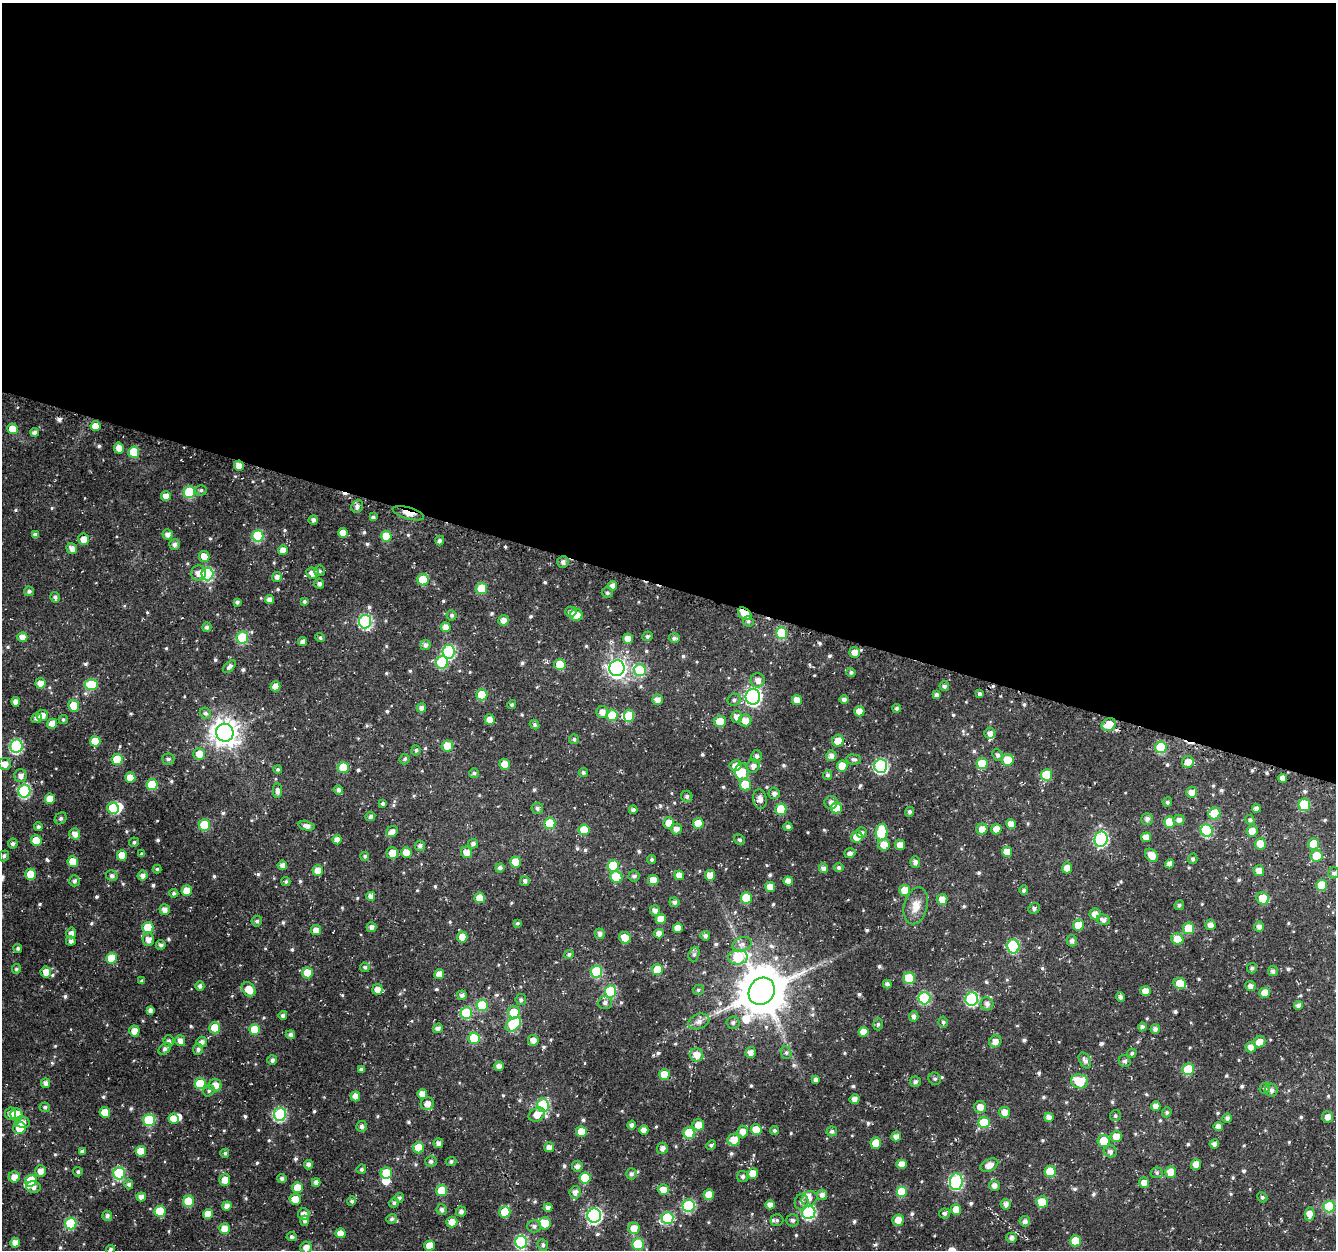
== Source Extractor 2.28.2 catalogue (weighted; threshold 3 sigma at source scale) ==
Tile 3 of 4 x 4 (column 3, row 1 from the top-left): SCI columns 2700-4033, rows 4069-5316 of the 5393 x 5591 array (HDU 1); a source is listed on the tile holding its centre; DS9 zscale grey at full resolution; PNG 1338 x 1252 px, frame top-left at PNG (2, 3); each listed source drawn as its Kron ellipse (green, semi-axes under 4 px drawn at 4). Shown black and unused: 47% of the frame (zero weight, under 3 of 4 exposures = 4% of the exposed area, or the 3 px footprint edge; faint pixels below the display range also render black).
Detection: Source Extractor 2.28.2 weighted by HDU 2 'WHT'; one run over the whole footprint, this tile lists its part. Background 0.0213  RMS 0.0042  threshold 0.0189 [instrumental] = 3 sigma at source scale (4.5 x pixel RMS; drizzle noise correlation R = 1.50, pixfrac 1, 0.0396/0.0396 arcsec/px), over >= 5 px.
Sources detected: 683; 6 inside a brighter object's white glare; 4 cosmic-ray / hot-pixel residue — neither listed nor drawn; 6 inside a brighter listed object's ellipse — not listed separately; of the other 667, all 500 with FLUX_AUTO >= 0.812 (the completeness limit of this list) listed and drawn (167 fainter detections not listed), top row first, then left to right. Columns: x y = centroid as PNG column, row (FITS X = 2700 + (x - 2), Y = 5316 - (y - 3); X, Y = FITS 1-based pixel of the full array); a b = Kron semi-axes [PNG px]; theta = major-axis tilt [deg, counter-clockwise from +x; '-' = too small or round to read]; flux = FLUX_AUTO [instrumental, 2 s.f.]
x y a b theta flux
95 426 5 5 - 5.6
12 429 5 5 - 6.8
35 432 4 4 - 1.8
119 448 5 5 - 3.2
134 452 5 5 - 16
239 466 5 5 - 3.3
201 490 6 5 - 0.9
189 492 6 5 - 23
166 496 5 5 - 3.4
357 506 7 5 68 1.8
408 513 16 5 -17 3.8
373 517 4 4 - 1.1
313 520 4 4 - 1.6
343 533 5 5 - 4.7
168 534 5 5 - 2.2
35 535 4 4 - 1.7
258 536 6 5 - 25
386 536 5 5 - 8.2
84 539 6 5 - 4.2
440 540 5 4 - 1.6
175 544 5 5 - 1.8
72 548 6 5 - 2.4
283 550 5 5 - 3.8
204 556 5 5 - 3.9
563 562 6 5 - 1.6
319 571 5 5 - 0.98
198 573 8 7 - 3.1
312 573 6 5 - 2.8
207 574 6 6 - 36
277 577 5 5 - 1.8
423 580 5 5 - 16
319 584 5 5 - 1.5
612 586 5 4 - 2.5
482 588 5 5 - 14
29 591 5 4 - 1.2
607 593 5 5 - 0.87
55 597 5 4 - 1.2
269 600 4 4 - 2.7
304 601 4 4 - 0.86
237 602 4 4 - 1.2
571 612 5 5 - 2.1
745 614 8 5 -38 7.9
452 615 5 5 - 0.96
576 615 6 6 - 4.5
503 620 5 5 - 2.8
748 621 5 5 - 1
365 622 7 6 - 51
207 627 5 4 - 1.2
446 627 5 5 - 3.5
782 633 6 5 - 21
647 636 5 5 - 0.98
22 637 5 5 - 3.2
242 638 6 5 - 23
320 638 4 4 - 0.92
674 638 5 5 - 1.3
628 639 5 5 - 4.4
303 642 4 4 - 2.3
425 645 5 5 - 1.7
449 652 7 6 - 46
855 652 5 5 - 3.6
442 662 6 6 - 28
560 664 5 5 - 10
229 667 8 4 45 1.6
617 668 8 7 - 170
640 670 6 6 - 22
851 672 5 4 - 0.99
758 680 7 7 - 3
40 683 5 5 - 3.7
91 685 6 5 - 19
275 686 5 5 - 3.5
944 686 5 5 - 1.3
979 694 4 3 - 0.93
482 695 5 5 - 15
936 695 4 4 - 1.6
753 697 8 7 - 120
657 700 5 5 - 2.7
734 700 7 5 26 1.1
797 700 5 5 - 4.3
844 700 4 4 - 1.6
16 702 5 4 - 3
512 705 4 4 - 0.88
74 706 6 5 - 8
421 708 5 4 - 2
897 708 4 4 - 1
859 711 5 5 - 3.3
602 712 6 6 - 2.7
205 713 6 5 - 1.1
42 715 5 5 - 3.4
612 715 6 5 - 13
629 716 6 5 - 8.9
737 717 6 5 - 2.7
36 718 5 4 - 1.7
63 720 4 4 - 0.87
490 720 5 5 - 3.6
745 720 6 6 - 4
720 721 6 5 - 6.3
52 724 5 5 - 3.9
535 724 5 4 - 0.87
1109 724 7 6 - 6.9
225 733 9 8 - 460
990 733 5 5 - 2.1
574 739 5 5 - 0.97
95 741 5 5 - 7.2
838 741 6 5 - 5.7
16 746 6 6 - 49
447 746 6 5 - 6.9
1161 747 6 5 - 22
416 750 5 4 - 0.91
199 754 6 6 - 4.6
997 755 6 5 - 1.2
756 756 6 5 - 1.3
831 756 5 5 - 1.9
117 759 5 5 - 13
168 759 6 5 - 1.1
405 759 5 5 - 0.99
854 759 7 5 -4 1.2
1007 760 6 6 - 8.8
1188 762 6 6 - 3.8
982 763 5 5 - 12
5 764 6 6 - 3.3
505 764 5 5 - 5.5
735 765 6 5 - 3
753 766 7 6 - 2.2
842 766 5 5 - 7
881 766 7 6 - 59
343 767 5 5 - 9.3
278 769 4 4 - 0.91
742 772 8 7 - 6.9
474 773 5 5 - 1.1
583 773 4 4 - 0.84
827 775 5 4 - 1.1
1046 775 5 5 - 15
20 776 6 6 - 2.4
130 778 5 5 - 4.9
1283 778 4 4 - 2.8
745 784 6 5 - 11
152 785 5 5 - 16
339 790 4 4 - 1.6
24 791 6 6 - 43
277 791 7 5 89 1.8
1191 792 5 5 - 3.4
774 793 6 5 - 1.8
687 796 6 5 - 1.2
50 799 5 5 - 6.1
760 799 10 6 -82 2.3
831 802 6 6 - 2
1167 802 4 4 - 1
383 803 4 4 - 1.2
1304 805 6 6 - 16
113 808 6 5 - 20
537 808 6 5 - 1.3
836 808 6 5 - 11
1256 808 4 4 - 1.9
781 809 5 5 - 15
633 810 4 4 - 1.4
909 812 5 4 - 1.2
1214 813 6 6 - 10
370 816 5 4 - 1.2
61 818 6 5 - 1.1
1147 819 6 5 - 1.8
1179 820 5 5 - 2
1250 820 5 4 - 0.96
1170 822 5 5 - 10
550 823 6 5 - 14
669 823 5 5 - 4.5
698 823 5 5 - 8.8
1011 824 5 5 - 3.3
204 825 5 5 - 16
307 826 8 4 -13 2.1
38 827 4 4 - 1.1
788 827 4 4 - 1.3
676 829 5 5 - 2.2
982 829 5 5 - 3.7
996 829 5 5 - 3.9
584 830 5 5 - 9.3
1207 830 6 6 - 30
1252 831 5 5 - 4
392 832 6 5 - 2.2
881 832 8 6 80 22
861 833 5 5 - 1.1
75 834 6 5 - 3.1
857 837 6 5 - 7.3
1146 837 5 4 - 3.3
337 839 5 4 - 2.5
1101 839 8 6 79 60
36 840 5 5 - 7.7
739 840 6 5 - 0.85
134 842 5 4 - 0.95
13 844 5 5 - 1.4
473 844 5 5 - 1.5
1260 844 5 5 - 7.7
1314 844 6 5 - 9
884 845 6 6 - 4.8
900 845 5 5 - 4.4
420 846 5 5 - 1.5
406 852 5 5 - 4.9
466 852 6 5 - 3.5
1007 852 5 5 - 5.8
392 853 6 6 - 4.9
850 853 5 5 - 1.4
142 854 4 3 - 0.9
122 855 5 5 - 5.9
1152 855 7 5 -45 4.2
4 856 5 5 - 1.1
365 856 4 4 - 0.86
1316 856 6 6 - 9.3
652 859 5 4 - 0.84
1193 859 5 4 - 1.1
73 862 5 5 - 8
515 862 5 5 - 7.2
915 862 6 5 - 1.7
1170 864 4 4 - 2.5
282 865 5 4 - 2.2
613 866 6 5 - 16
500 868 4 4 - 1.3
823 868 5 4 - 1.8
839 868 5 5 - 1.1
1067 868 5 5 - 3.3
157 869 4 4 - 0.85
318 870 5 5 - 3.8
1259 871 5 5 - 3.5
1334 873 5 5 - 1.2
31 874 5 5 - 11
679 875 5 5 - 3.3
710 875 5 5 - 4.9
112 876 6 5 - 1.4
143 876 5 5 - 2.2
634 876 5 5 - 1.2
616 877 6 5 - 15
653 880 5 5 - 4.3
74 881 5 5 - 1.2
525 881 5 5 - 1.1
788 881 4 4 - 3
286 882 4 4 - 0.85
1322 885 5 5 - 12
770 887 5 5 - 4.2
187 890 5 5 - 4.9
905 890 5 5 - 6.3
1024 890 5 4 - 1.2
174 893 4 4 - 1.1
371 896 4 4 - 2
480 898 5 5 - 6.2
746 898 5 5 - 14
1263 898 6 6 - 11
942 899 5 5 - 3.8
674 902 5 5 - 1.5
1179 905 5 4 - 0.99
916 906 19 11 76 5.2
1034 908 6 5 - 1.2
165 910 5 5 - 2.5
655 911 5 5 - 1.8
1095 914 5 5 - 2.9
661 919 5 5 - 5.3
1103 920 6 5 - 1.9
257 921 5 5 - 1
517 923 4 4 - 0.84
1078 925 5 5 - 6.3
1210 925 5 5 - 2.6
148 927 5 5 - 12
372 927 5 5 - 2
1259 927 5 5 - 1.8
678 928 5 5 - 4
1189 928 5 5 - 10
316 930 5 5 - 3.2
71 933 5 5 - 2.2
600 934 5 5 - 1.7
659 934 5 5 - 2.8
705 936 5 4 - 1.3
462 937 5 5 - 4.5
625 938 6 5 - 5.6
1177 939 6 5 - 7.9
148 940 6 6 - 3
71 941 4 4 - 1.7
1072 941 5 5 - 1.5
742 944 10 7 21 2
161 945 5 5 - 1.4
1013 946 7 6 - 35
18 948 4 4 - 1
569 954 5 4 - 0.94
694 954 7 5 70 1.1
738 957 10 7 5 26
111 958 5 5 - 10
365 967 5 4 - 0.93
1252 968 5 5 - 1
16 969 5 4 - 0.82
657 970 5 5 - 11
1273 971 5 5 - 1.5
46 972 5 5 - 3.7
596 972 6 6 - 28
307 973 5 5 - 9.2
439 974 5 4 - 3.3
909 978 6 5 - 16
142 981 4 3 - 0.84
1180 983 6 5 - 8.8
887 984 4 4 - 1.4
200 986 5 4 - 1.4
1250 986 5 5 - 2.1
249 989 8 6 -52 5.9
377 989 5 5 - 3.3
698 990 5 5 - 0.83
610 991 6 6 - 31
762 991 14 12 55 1900
1146 991 5 5 - 4.8
1265 993 5 5 - 4.6
462 995 5 4 - 1.4
1121 997 5 4 - 1.2
924 998 6 6 - 34
972 999 7 6 - 48
521 1000 5 5 - 1.1
605 1003 7 6 - 1.7
987 1004 6 6 - 1.9
482 1005 6 5 - 16
1298 1006 4 4 - 1.9
150 1010 4 4 - 1.6
514 1012 6 6 - 10
466 1013 6 6 - 21
283 1015 4 4 - 1.4
914 1016 5 4 - 1.6
699 1021 11 7 20 2.3
733 1022 6 6 - 1.1
943 1022 5 4 - 0.86
513 1024 9 6 39 24
878 1024 6 5 - 0.83
1142 1027 4 4 - 1.4
215 1028 5 5 - 10
438 1028 5 4 - 1.7
255 1029 5 5 - 11
1155 1029 4 4 - 1.7
134 1031 5 5 - 3.2
863 1032 5 5 - 4
290 1035 5 4 - 1.6
474 1038 6 5 - 17
533 1040 5 5 - 2.8
169 1041 6 5 - 1.6
180 1041 5 5 - 2.8
995 1041 6 5 - 2.8
202 1042 5 5 - 1.7
1259 1042 6 5 - 3.7
1251 1047 5 5 - 3
165 1049 7 5 41 1.5
198 1049 5 5 - 1.3
750 1052 5 5 - 2.2
786 1053 6 5 - 0.92
1132 1053 5 4 - 0.83
697 1055 7 6 - 4.9
272 1060 5 5 - 1.4
1085 1061 8 5 -62 1.5
1125 1061 6 5 - 1.1
499 1066 5 5 - 2.5
361 1069 4 4 - 1.3
1188 1069 6 5 - 20
664 1074 5 5 - 7.4
935 1079 6 6 - 0.9
816 1080 4 4 - 1.5
1079 1081 8 7 - 13
915 1082 5 5 - 1.3
45 1083 5 4 - 1.6
200 1084 5 5 - 14
215 1085 6 6 - 3.8
1265 1088 5 5 - 0.96
1271 1090 6 6 - 1.6
209 1091 6 5 - 0.88
422 1094 5 5 - 4
355 1096 5 4 - 3.8
855 1099 5 4 - 2
427 1104 6 6 - 2.8
543 1105 7 6 - 36
1156 1106 4 4 - 2.7
45 1107 5 4 - 1
980 1107 6 6 - 3.9
105 1112 5 5 - 6.5
1004 1112 5 5 - 3.3
1167 1112 5 4 - 0.81
10 1113 6 5 - 2.3
16 1114 6 6 - 6.5
280 1114 6 6 - 43
537 1115 8 6 27 4.2
1115 1116 6 5 - 0.87
1049 1117 4 4 - 2.5
1328 1117 6 5 - 2.5
1227 1118 4 4 - 1.4
173 1119 5 5 - 5.6
149 1120 6 6 - 30
23 1122 7 6 - 2.2
984 1122 6 5 - 13
632 1125 4 4 - 1.5
698 1125 6 5 - 5.2
361 1126 5 5 - 1.5
1218 1126 4 4 - 2.4
19 1128 6 6 - 7.9
644 1130 5 4 - 2.7
756 1130 5 5 - 8.1
774 1130 4 4 - 0.92
581 1131 5 5 - 6.3
832 1131 5 5 - 1.1
743 1132 6 5 - 3.1
689 1133 6 6 - 18
896 1136 5 4 - 2.4
1116 1136 5 5 - 4
734 1140 6 6 - 5.7
1104 1141 6 6 - 8.3
438 1143 5 5 - 1.8
876 1143 6 5 - 6.2
1214 1144 4 4 - 1.7
711 1145 5 4 - 0.82
549 1147 5 5 - 2.3
419 1148 5 5 - 11
662 1148 5 5 - 2.1
82 1151 4 4 - 1.2
141 1151 5 5 - 7
1110 1151 6 6 - 1.5
225 1153 4 4 - 0.9
431 1161 6 5 - 1.2
451 1161 5 4 - 0.96
902 1164 5 4 - 3.8
1196 1164 5 5 - 4
308 1165 4 4 - 1.7
989 1165 9 6 26 3.7
577 1166 5 5 - 1.7
361 1169 5 4 - 0.91
41 1171 6 5 - 2.9
1050 1171 5 5 - 9.2
78 1172 5 4 - 0.88
1171 1172 5 5 - 6.4
119 1173 6 6 - 32
386 1173 5 5 - 9.8
1157 1173 6 5 - 0.89
631 1174 5 5 - 1.4
753 1174 5 5 - 6.7
743 1176 5 5 - 1.2
14 1177 6 5 - 3.3
585 1178 5 5 - 17
282 1179 4 4 - 1.3
225 1180 5 5 - 4
31 1181 6 5 - 17
316 1182 4 4 - 2.3
956 1182 8 6 85 68
1144 1182 5 5 - 3.3
129 1184 5 4 - 1.3
994 1186 5 5 - 2.1
33 1187 7 5 -6 1.7
297 1188 5 5 - 6.9
663 1190 5 5 - 4.6
442 1191 5 5 - 8.8
575 1192 6 5 - 2.2
902 1192 5 5 - 16
709 1195 5 5 - 7
822 1195 5 5 - 1.9
141 1197 4 4 - 2.3
1262 1197 5 4 - 0.87
399 1198 5 4 - 1
295 1199 5 5 - 4.3
809 1199 8 7 - 2.3
188 1201 5 5 - 15
352 1201 5 4 - 1.1
802 1202 8 7 - 1.7
1042 1202 6 5 - 9.4
394 1203 5 4 - 1.3
1006 1204 5 5 - 2.1
770 1205 5 4 - 2.7
227 1206 5 4 - 2.4
689 1206 6 6 - 39
548 1207 4 4 - 1.7
1329 1207 6 6 - 27
442 1210 5 5 - 1.4
956 1210 5 5 - 4.7
160 1211 5 5 - 15
461 1212 5 5 - 1.5
505 1212 5 5 - 12
809 1212 7 6 - 59
944 1213 5 5 - 1.1
208 1214 5 5 - 4.9
304 1214 6 5 - 2.6
1310 1214 7 5 83 3.4
594 1215 7 7 - 89
107 1216 5 5 - 1.3
667 1218 6 6 - 29
392 1219 5 5 - 1
777 1220 6 6 - 0.88
792 1220 6 6 - 1.3
898 1220 6 5 - 3.9
305 1221 5 4 - 1.1
1025 1221 5 5 - 1.7
452 1222 5 5 - 4.1
71 1223 6 5 - 27
545 1223 6 6 - 6.5
534 1226 7 6 - 1.5
634 1228 6 5 - 5.8
225 1229 5 5 - 6.5
341 1233 5 5 - 4.2
292 1237 5 4 - 1.1
1012 1238 5 5 - 1.8
1075 1241 5 5 - 10
521 1242 6 6 - 46
15 1243 5 4 - 3.2
638 1244 6 6 - 19
429 1245 5 5 - 5.7
543 1245 6 5 - 0.88
306 1247 6 5 - 2.8
110 1249 4 4 - 0.93
Overlapping masked pixels (flux is a lower limit): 3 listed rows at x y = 239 466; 408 513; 745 614
Isophote crosses this tile's border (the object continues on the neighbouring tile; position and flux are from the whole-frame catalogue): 4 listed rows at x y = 5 764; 1334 873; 306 1247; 110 1249